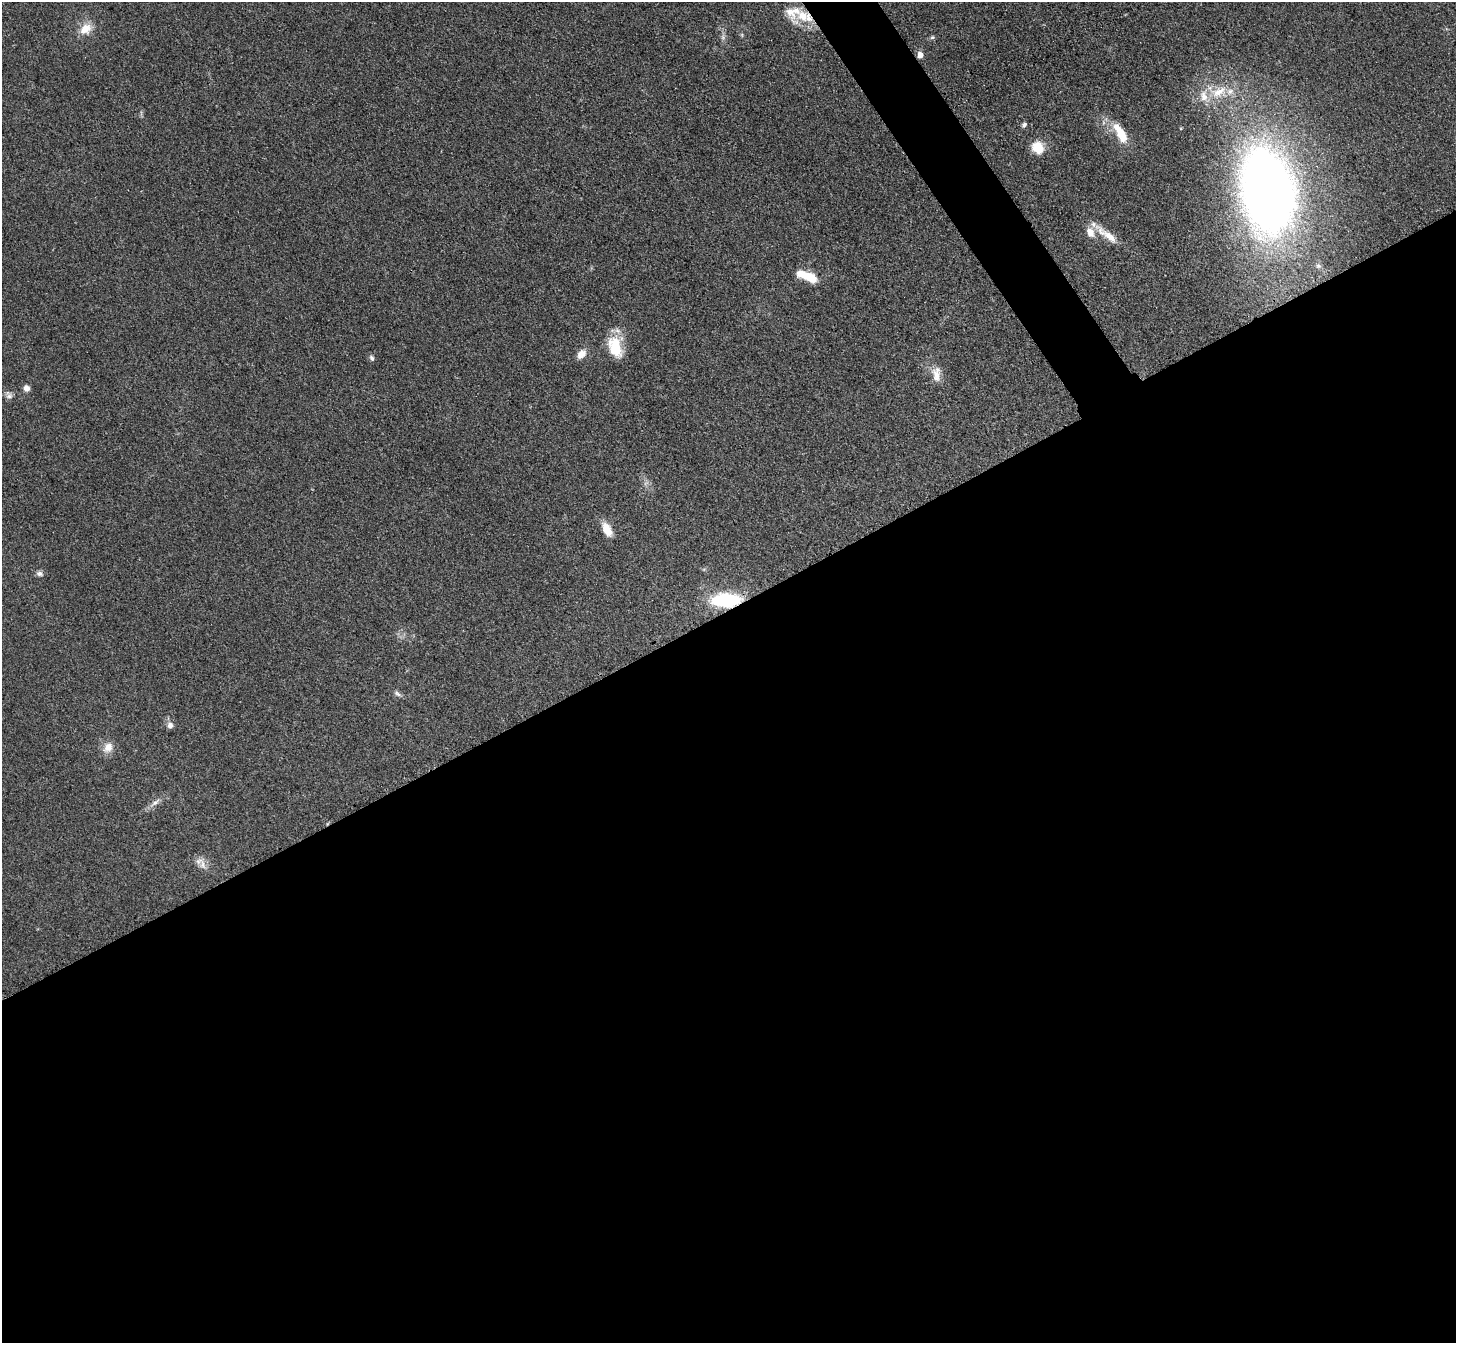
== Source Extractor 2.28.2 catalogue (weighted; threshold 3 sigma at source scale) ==
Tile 15 of 4 x 4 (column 3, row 4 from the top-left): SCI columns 2923-4376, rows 308-1648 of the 5847 x 5841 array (HDU 1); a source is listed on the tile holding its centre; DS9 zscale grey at full resolution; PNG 1458 x 1345 px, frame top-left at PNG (2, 2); no overlay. Shown black and unused: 56% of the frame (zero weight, under 3 of 4 exposures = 2% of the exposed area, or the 3 px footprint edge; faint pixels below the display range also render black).
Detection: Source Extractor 2.28.2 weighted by HDU 2 'WHT'; one run over the whole footprint, this tile lists its part. Background 0.0921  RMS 0.0063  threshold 0.0282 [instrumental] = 3 sigma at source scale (4.5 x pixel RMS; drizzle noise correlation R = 1.50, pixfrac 1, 0.05/0.05 arcsec/px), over >= 5 px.
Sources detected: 33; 6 inside a brighter listed object's ellipse — not listed separately; the other 27 listed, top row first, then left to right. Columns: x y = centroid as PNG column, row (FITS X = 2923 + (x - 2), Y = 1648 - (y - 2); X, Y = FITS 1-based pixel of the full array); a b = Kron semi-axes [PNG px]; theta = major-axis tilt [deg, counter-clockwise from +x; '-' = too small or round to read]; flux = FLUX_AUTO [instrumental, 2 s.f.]
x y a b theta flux
803 16 31 18 28 18
85 29 16 12 39 9.3
742 35 6 4 -72 0.8
723 37 7 6 - 1.7
932 37 6 5 - 1.1
920 55 6 5 - 4.8
1218 92 28 15 22 19
1024 125 7 6 - 1.5
1120 133 32 12 -60 15
1038 148 13 12 - 12
1268 191 56 34 -80 780
1107 235 39 9 -37 12
810 277 19 9 -24 15
615 347 26 16 -75 20
581 354 11 8 48 5.7
372 358 8 5 -64 1.5
936 374 23 12 -86 7.6
26 388 7 7 - 3.3
9 395 12 8 -61 2.7
607 529 18 9 -61 8.6
40 574 9 7 -13 2.1
726 600 23 10 1 57
397 694 11 5 -34 1.9
170 725 8 7 - 3.1
108 747 14 12 58 6.5
155 802 16 5 39 3.6
202 864 15 9 -76 4.8
Overlapping masked pixels (flux is a lower limit): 2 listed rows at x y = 803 16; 726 600